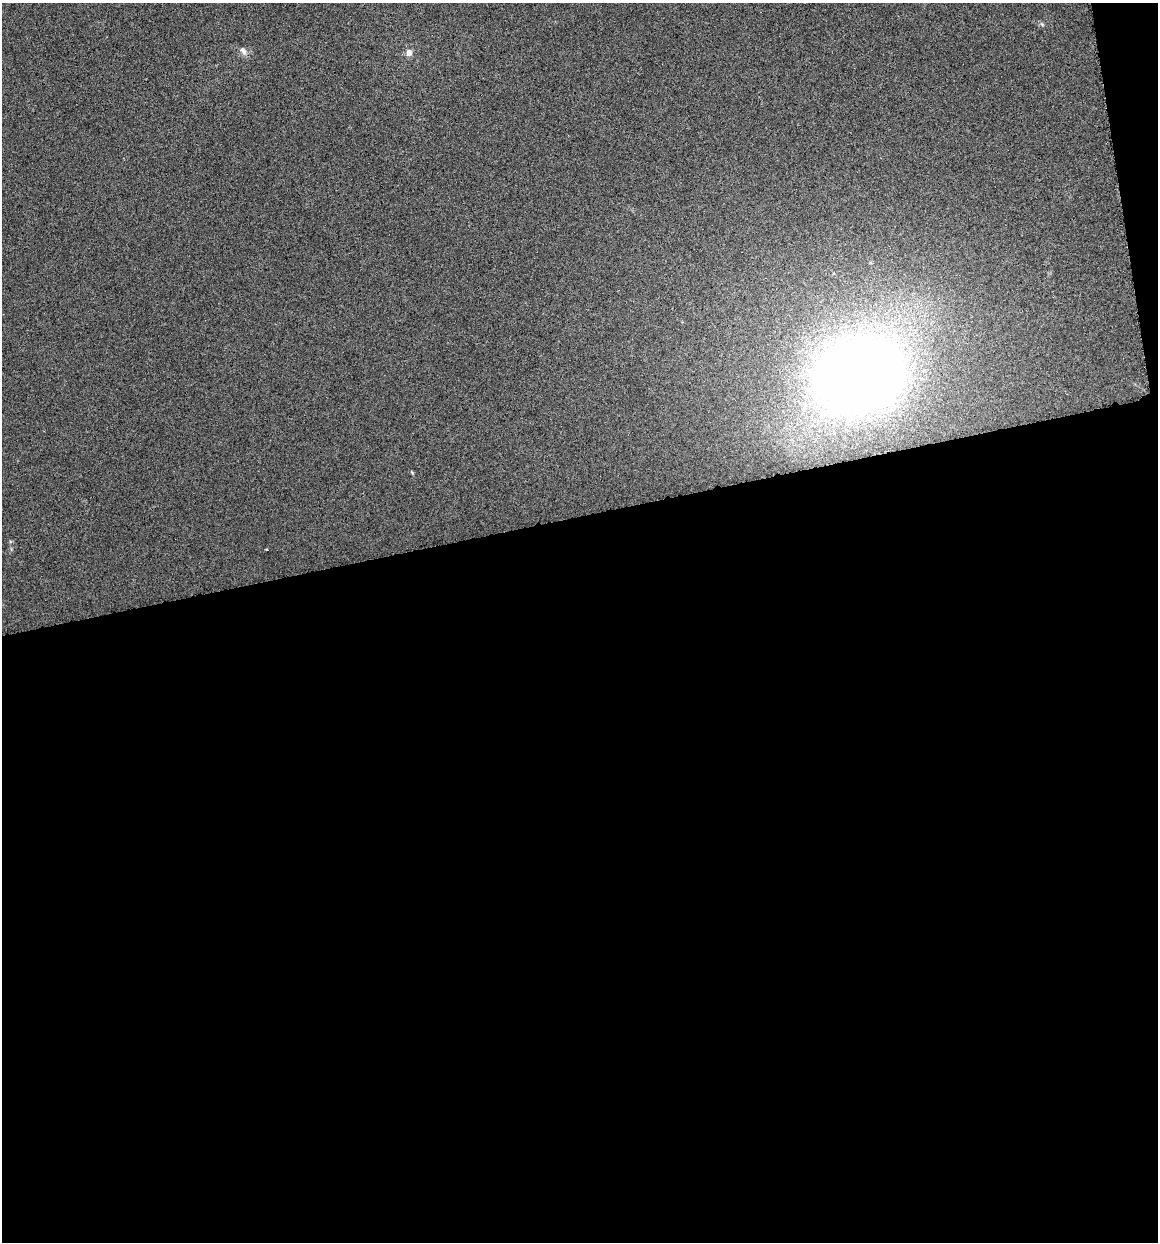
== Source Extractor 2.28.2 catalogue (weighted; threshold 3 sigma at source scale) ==
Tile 16 of 4 x 4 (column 4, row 4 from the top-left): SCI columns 3555-4710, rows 5-1244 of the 4745 x 4962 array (HDU 1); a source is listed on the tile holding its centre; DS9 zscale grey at full resolution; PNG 1160 x 1244 px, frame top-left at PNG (2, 3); no overlay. Shown black and unused: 60% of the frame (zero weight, under 4 of 8 exposures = <1% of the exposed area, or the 3 px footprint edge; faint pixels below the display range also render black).
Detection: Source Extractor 2.28.2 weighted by HDU 2 'WHT'; one run over the whole footprint, this tile lists its part. Background -6.77e-04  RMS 0.0021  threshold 0.00878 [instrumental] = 3 sigma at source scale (4.09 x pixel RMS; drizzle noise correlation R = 1.36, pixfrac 0.8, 0.0396/0.0396 arcsec/px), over >= 5 px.
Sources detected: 4; all 4 listed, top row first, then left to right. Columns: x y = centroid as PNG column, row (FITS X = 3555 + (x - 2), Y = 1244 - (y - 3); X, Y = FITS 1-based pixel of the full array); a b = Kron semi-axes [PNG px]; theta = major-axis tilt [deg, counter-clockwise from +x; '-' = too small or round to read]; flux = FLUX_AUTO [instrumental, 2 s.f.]
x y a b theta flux
243 51 12 7 -61 0.87
409 53 9 8 - 0.98
858 375 80 66 17 180
266 549 3 2 - 0.26